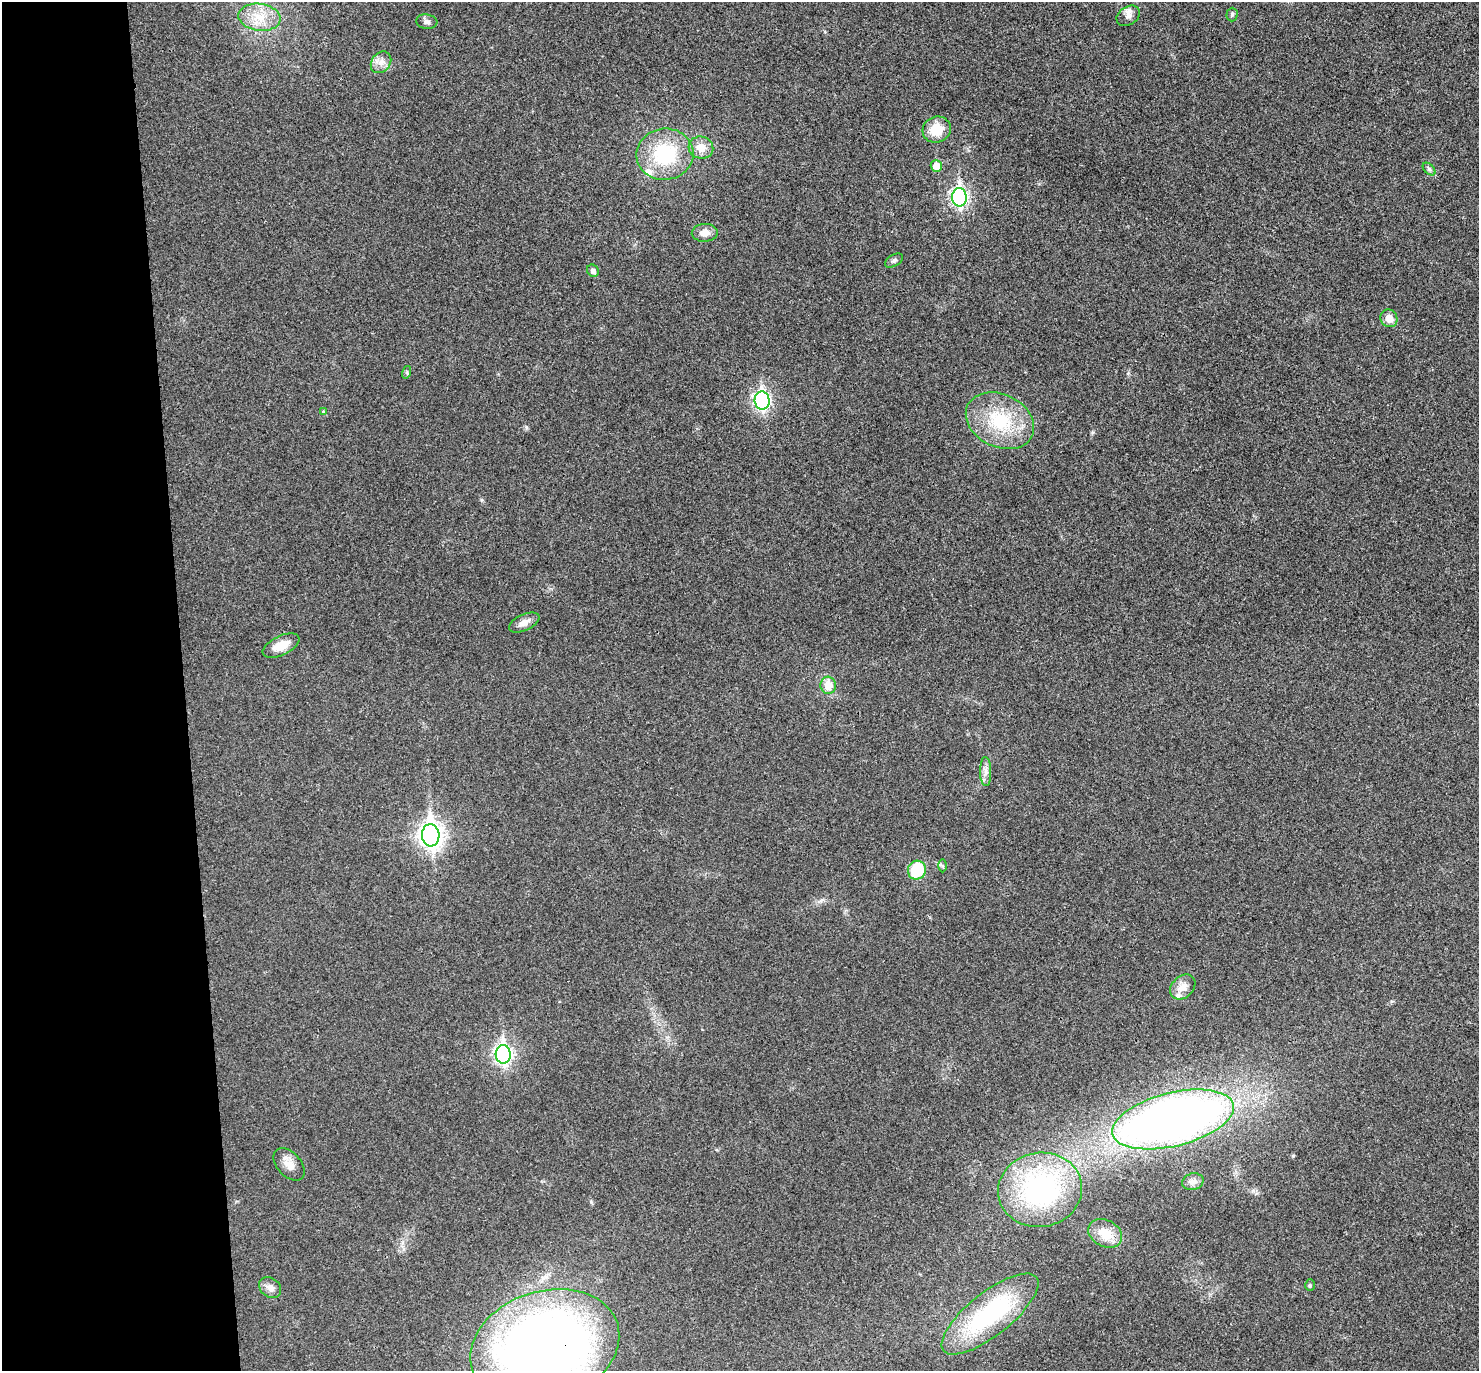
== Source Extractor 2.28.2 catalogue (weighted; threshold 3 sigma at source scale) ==
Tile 4 of 3 x 3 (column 1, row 2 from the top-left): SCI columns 56-1532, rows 1507-2875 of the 4544 x 4475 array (HDU 1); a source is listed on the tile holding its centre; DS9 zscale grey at full resolution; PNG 1481 x 1373 px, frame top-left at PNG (2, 2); each listed source drawn as its Kron ellipse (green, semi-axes under 4 px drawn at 4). Shown black and unused: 12% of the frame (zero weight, under 3 of 4 exposures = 6% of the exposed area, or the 3 px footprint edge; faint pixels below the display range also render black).
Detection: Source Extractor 2.28.2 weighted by HDU 2 'WHT'; one run over the whole footprint, this tile lists its part. Background 0.0216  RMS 0.0058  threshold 0.0262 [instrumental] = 3 sigma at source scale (4.5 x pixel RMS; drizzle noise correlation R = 1.50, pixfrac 1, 0.05/0.05 arcsec/px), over >= 5 px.
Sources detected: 39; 2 inside a brighter listed object's ellipse — not listed separately; the other 37 listed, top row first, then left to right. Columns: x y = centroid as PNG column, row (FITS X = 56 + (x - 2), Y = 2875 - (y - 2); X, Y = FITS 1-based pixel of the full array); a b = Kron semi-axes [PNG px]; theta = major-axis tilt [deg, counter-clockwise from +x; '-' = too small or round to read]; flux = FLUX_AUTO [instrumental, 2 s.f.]
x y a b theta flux
1232 14 7 5 89 1
1128 16 12 9 32 3.4
259 17 21 13 -7 13
427 22 10 7 -7 2.1
381 62 12 9 52 4.1
937 130 14 13 - 13
701 148 12 11 - 7.4
665 154 28 25 6 39
936 166 6 5 - 8.2
1429 169 8 4 -45 1.3
959 197 9 7 -88 160
705 233 13 9 1 4.9
894 260 10 5 32 1.5
593 271 6 5 - 2.2
1389 318 9 8 - 5.4
407 372 6 4 74 0.82
762 401 9 7 -86 150
323 411 4 4 - 0.54
1000 421 36 26 -26 35
524 622 16 8 25 4.4
281 646 20 9 25 9.5
828 685 8 8 - 8.1
986 772 14 5 -89 3
431 835 11 8 -86 420
943 866 6 4 90 0.88
917 870 9 9 - 26
1183 987 14 10 43 5.7
503 1054 9 7 -88 200
1173 1119 62 26 14 530
289 1164 19 12 -47 5.8
1193 1182 11 8 13 3
1040 1190 42 37 9 100
1105 1233 18 13 -28 11
1310 1285 6 5 - 0.94
270 1288 12 9 -36 3.8
990 1314 59 21 38 77
545 1347 76 55 18 610
Overlapping masked pixels (flux is a lower limit): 2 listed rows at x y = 1173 1119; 545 1347
Isophote crosses this tile's border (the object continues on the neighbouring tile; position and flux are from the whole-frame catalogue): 1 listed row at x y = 545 1347
Unlisted compact peaks at least as high as the median listed source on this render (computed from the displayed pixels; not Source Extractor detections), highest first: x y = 1293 1156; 526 427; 591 1202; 482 500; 1128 373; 1392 1001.